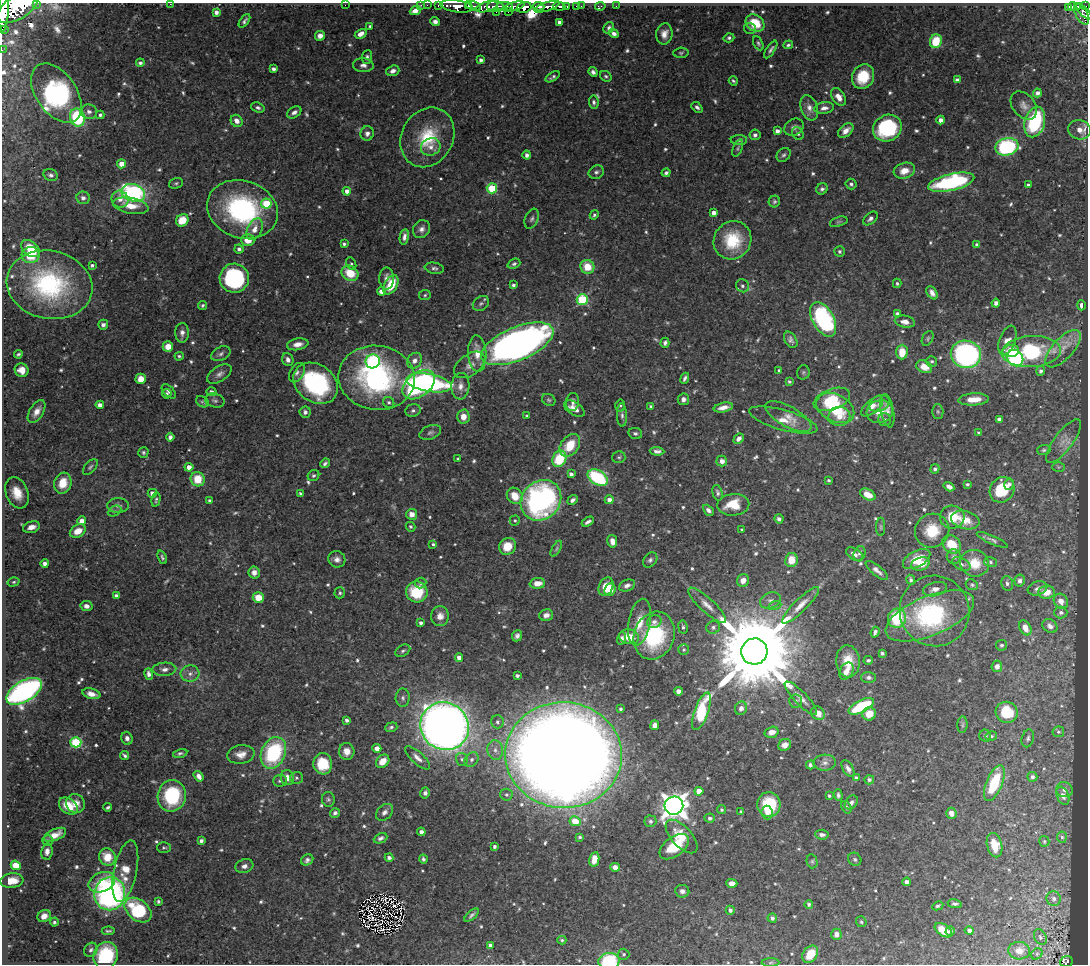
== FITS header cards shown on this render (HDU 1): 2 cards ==
NAXIS1  =                 1086
NAXIS2  =                  962

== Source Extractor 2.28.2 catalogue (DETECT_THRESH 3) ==
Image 1086 x 962 px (HDU 1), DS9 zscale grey, 1 PNG px = 1 image px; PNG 1090 x 966 px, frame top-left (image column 1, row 962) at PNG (2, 3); each listed source drawn as its Kron ellipse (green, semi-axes under 4 px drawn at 4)
Background 0.571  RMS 0.013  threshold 0.0393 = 3 sigma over >= 5 px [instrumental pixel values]
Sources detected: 754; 5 with non-positive FLUX_AUTO (blend fragments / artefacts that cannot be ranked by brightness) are neither listed nor drawn; of the other 749, the 500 brightest by FLUX_AUTO listed and drawn (249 fainter detections omitted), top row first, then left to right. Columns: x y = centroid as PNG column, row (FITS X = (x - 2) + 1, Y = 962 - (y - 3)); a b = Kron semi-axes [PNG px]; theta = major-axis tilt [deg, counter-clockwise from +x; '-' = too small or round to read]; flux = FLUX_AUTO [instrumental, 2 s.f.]
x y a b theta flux
36 4 3 2 - 93
170 4 2 2 - 1.7
345 5 2 2 - 18
421 5 3 2 - 8.1
427 5 2 2 - 9.6
438 5 3 2 - 15
457 6 16 6 -8 1000
469 6 3 3 - 190
473 6 8 4 -17 270
505 6 8 4 -4 200
539 6 5 3 - 300
559 6 6 3 -4 100
577 6 3 3 - 36
581 6 2 2 - 6.9
600 6 5 3 - 9.7
616 6 2 2 - 5.4
1073 6 5 3 - 110
1077 6 3 3 - 110
1085 6 2 2 - 10
17 7 23 11 31 3200
487 7 11 5 15 170
495 7 8 5 -5 420
514 7 11 3 16 250
524 7 7 5 18 450
547 7 13 4 18 570
567 7 3 3 - 48
1069 7 4 2 - 42
4 11 21 5 86 1500
415 11 5 4 - 5.9
508 11 4 2 - 81
1084 11 10 4 -47 43
216 12 4 4 - 3.6
496 12 2 2 - 13
1082 14 11 5 -59 150
244 21 8 3 53 2.1
435 22 5 4 - 3.2
559 22 4 4 - 3.4
755 23 10 8 -32 20
370 26 3 3 - 1.8
609 28 6 5 - 2.6
3 29 4 2 - 28
750 29 6 5 - 1.7
361 34 6 4 29 5.3
614 34 5 4 - 3.5
664 34 10 8 80 6.9
320 36 5 5 - 5.2
729 38 5 4 - 1.9
936 41 7 6 - 26
758 43 7 4 -61 1.8
788 45 5 4 - 1.6
771 49 10 4 56 2.4
2 50 3 2 - 8.1
681 53 7 5 2 1.6
367 57 7 5 86 2.3
481 60 4 4 - 3.4
140 63 4 3 - 2.1
363 65 10 7 -6 4.2
273 69 4 4 - 2.7
393 71 7 5 19 4.8
593 72 5 4 - 3.3
606 76 6 5 - 1.7
552 77 8 3 31 2.1
863 77 13 10 64 29
957 80 4 4 - 2.5
733 81 5 3 - 1.6
56 93 33 20 -55 270
1037 93 4 4 - 3.5
838 97 10 6 -56 7
594 102 7 5 -83 2.4
1024 105 16 11 -50 7.1
697 107 6 4 -42 2.5
258 108 7 5 -20 2.3
809 108 13 8 -70 6.2
824 108 10 5 9 4.3
89 112 8 7 - 3.8
294 112 8 5 31 3.9
100 115 4 4 - 2.1
77 118 9 7 -74 67
941 120 4 4 - 4.2
237 121 6 5 - 5.9
1035 122 15 10 74 89
794 127 10 8 30 4
887 128 15 13 30 78
1080 130 12 9 -12 7.6
777 131 4 4 - 4
846 131 9 5 41 6.8
367 133 7 6 - 4
798 133 7 5 -52 2.1
755 135 5 5 - 3.2
427 137 31 26 61 46
739 140 8 5 -1 2.3
431 147 10 8 20 6.2
1007 147 11 8 12 110
738 148 9 4 67 1.6
527 155 4 4 - 2.7
784 155 8 6 46 2.3
122 164 4 4 - 9.8
904 171 11 8 17 11
596 172 8 6 30 2.7
666 173 4 4 - 2.2
51 175 7 6 - 2.6
951 182 23 8 13 130
176 183 7 5 17 1.7
851 184 5 5 - 2.3
1028 185 3 3 - 1.6
492 188 5 5 - 53
822 189 6 5 - 2.6
347 191 4 4 - 5.1
133 193 12 8 -15 180
83 198 7 6 - 3.7
120 199 9 8 - 6.3
774 202 6 5 - 1.9
266 203 5 5 - 36
131 206 18 7 -10 13
242 209 36 28 -18 150
714 213 4 4 - 5.9
594 215 5 3 - 1.8
870 218 8 5 41 3.2
532 219 10 6 67 2.9
182 220 7 6 - 20
839 222 9 4 17 1.6
255 229 11 7 64 7.8
422 229 9 8 - 4.7
404 237 8 4 81 3.9
248 240 7 6 - 13
732 240 20 18 52 40
344 244 4 4 - 1.9
977 245 4 4 - 3.5
30 249 10 7 -38 17
239 249 4 4 - 2.7
839 251 5 5 - 1.7
31 255 9 8 - 26
351 264 7 4 -63 1.7
514 264 6 5 - 1.9
92 265 3 3 - 2
587 267 7 6 - 19
434 268 10 5 -9 2.6
350 273 9 7 -31 23
234 278 14 14 - 110
387 279 11 7 -90 5.9
897 283 5 4 - 1.6
50 285 43 34 -12 120
391 285 10 6 60 25
513 285 4 3 - 1.9
742 286 7 6 - 2.8
381 292 4 4 - 4.6
932 293 7 5 -58 4.4
425 295 6 5 - 1.7
582 300 5 5 - 78
481 303 9 7 37 2.6
996 303 4 4 - 4
203 305 4 4 - 1.5
1081 305 5 3 - 5.6
897 313 4 3 - 1.9
823 319 18 10 -61 130
905 322 10 6 -10 6.7
103 325 5 5 - 3.2
182 333 10 7 90 4.6
928 338 8 5 61 1.7
791 340 9 5 -59 3.3
1007 340 15 8 68 8.6
665 343 5 4 - 2.5
298 344 11 5 11 6.4
517 344 38 16 22 600
168 347 5 5 - 11
1063 349 23 10 48 13
1011 351 8 6 11 18
902 352 7 5 89 18
1031 352 30 15 3 83
18 354 4 3 - 1.8
221 354 10 6 27 3.1
477 354 18 9 -87 12
966 354 15 13 -11 240
179 356 4 3 - 1.7
1015 358 9 7 -51 110
288 360 7 5 -70 4
373 361 7 7 - 120
415 361 8 7 - 5.3
932 361 5 5 - 1.9
470 365 17 10 35 8.2
924 367 8 6 -24 10
22 370 7 6 - 8.8
779 371 4 3 - 1.9
1041 371 5 4 - 2.6
803 372 7 6 - 1.8
297 373 10 6 59 3.8
219 374 13 7 32 4.9
377 378 38 32 -6 180
685 378 6 3 66 2.6
141 379 5 5 - 13
789 381 4 4 - 1.9
316 383 24 18 -36 120
429 383 23 9 -10 170
419 385 18 11 38 260
460 386 13 9 86 7
169 391 9 5 -46 2.9
211 392 5 4 - 3.1
167 394 5 5 - 1.8
683 399 6 5 - 3.6
832 399 19 10 21 28
974 399 15 6 3 12
215 400 10 7 -14 2.8
549 400 7 5 -31 1.8
202 402 7 5 -32 1.7
389 402 6 5 - 1.9
573 402 9 6 83 3.3
879 403 11 8 22 4.1
100 405 4 4 - 5.1
620 406 6 5 - 1.7
872 406 13 6 40 6.3
651 407 4 4 - 3.4
723 407 10 4 12 6.9
835 408 20 13 -26 47
574 409 11 6 -32 7.7
413 411 7 6 - 2.6
887 411 17 6 -79 5.1
938 411 7 5 -87 1.5
37 412 13 7 59 7.9
305 412 6 5 - 3
880 412 13 11 16 13
622 415 11 5 -88 3
463 416 7 6 - 8.5
527 416 4 3 - 1.6
839 416 11 9 2 11
788 417 26 10 -29 12
885 419 7 6 - 2.1
999 419 4 4 - 4.4
783 420 35 10 -16 17
430 432 11 6 21 2.9
635 433 7 5 -13 2.4
978 433 3 3 - 2.1
170 437 4 4 - 2.9
739 439 5 4 - 4.5
1063 441 26 9 53 10
570 445 12 9 52 23
1044 450 7 5 3 1.7
657 451 7 4 -4 3.2
143 452 5 5 - 1.8
619 457 6 6 - 1.8
458 459 3 3 - 1.6
559 459 8 6 65 38
722 461 5 5 - 4.5
325 463 5 4 - 2.2
90 467 9 5 47 2.1
189 467 4 4 - 6.2
1058 467 6 5 - 1.5
935 469 5 4 - 2.5
571 474 4 4 - 3.5
313 475 6 5 - 1.6
598 478 11 7 -32 77
198 479 7 7 - 19
828 480 3 3 - 1.6
63 483 10 8 73 18
967 484 4 4 - 1.6
1009 484 6 5 - 3.4
949 487 6 4 -32 4
1002 490 13 11 52 41
17 493 16 11 -69 17
152 493 4 4 - 5
300 493 4 3 - 1.8
718 493 8 5 -74 2.3
868 495 8 5 -28 13
515 496 9 7 -51 16
156 500 7 4 77 1.7
541 500 22 19 45 230
573 500 5 4 - 2.7
609 500 4 4 - 5.1
210 501 4 4 - 3
733 505 16 11 3 24
118 506 11 7 0 3.5
708 510 6 4 -45 3.3
115 511 7 4 26 1.9
412 514 5 5 - 6.9
952 517 12 11 - 23
779 519 5 4 - 2.8
515 520 5 5 - 1.6
965 520 14 9 -14 13
82 521 4 4 - 6.9
588 522 6 3 31 2.6
31 527 9 5 14 6.3
410 527 5 4 - 1.7
881 527 9 4 -90 1.6
742 530 3 3 - 1.8
78 531 8 6 28 11
932 531 17 16 - 25
992 540 17 4 -24 2.9
612 541 6 5 - 5.7
433 544 4 3 - 1.6
952 544 10 8 -44 23
507 546 9 8 - 16
556 549 9 3 61 1.7
859 553 7 5 66 2.4
855 554 10 5 -33 4.5
162 557 7 4 -68 1.8
954 557 7 7 - 2.5
337 559 8 8 - 4.8
917 559 15 8 29 17
650 560 8 6 50 2.8
791 560 7 6 - 15
990 562 6 5 - 1.7
45 563 4 4 - 4.5
975 563 14 13 - 19
921 564 9 6 18 14
961 564 10 5 -25 3
877 570 13 5 -39 4.6
254 572 6 5 - 6.4
743 580 6 6 - 7.2
911 580 5 4 - 1.9
1020 581 6 5 - 3.1
13 582 6 4 16 1.6
421 583 5 5 - 2
537 583 8 5 4 9.8
1007 583 7 6 - 2.7
627 585 8 5 23 3.9
972 585 6 5 - 1.6
606 586 9 7 62 15
1037 588 10 6 18 3.8
935 589 12 7 15 5.7
610 590 6 5 - 14
417 592 11 10 - 35
1046 592 8 6 5 13
340 593 5 5 - 1.8
116 596 4 3 - 2.8
258 598 5 5 - 15
770 600 11 7 23 4.5
1061 601 8 6 -55 7.4
707 605 24 7 -43 9.3
775 605 7 4 19 1.8
801 605 25 6 45 9.9
86 606 6 5 - 4.2
934 611 35 35 - 97
1061 612 7 6 - 3.2
546 615 7 5 19 5.4
440 616 10 9 - 7
930 616 47 20 22 68
897 618 9 9 - 48
639 622 24 11 79 18
654 622 7 6 - 3.4
421 623 4 3 - 2.6
1050 626 8 6 -35 4.2
683 627 6 4 -81 1.9
713 627 7 6 - 3
1025 628 8 5 -62 9.6
875 632 5 3 - 3
517 636 6 5 - 3
654 636 24 20 70 80
629 637 10 7 -11 17
622 638 6 4 73 3
1002 645 5 5 - 1.7
684 650 5 5 - 1.6
403 651 8 5 30 2.1
754 651 13 13 - 22000
882 653 4 3 - 2.1
459 658 4 4 - 5.4
868 660 5 4 - 1.6
848 661 16 12 -85 17
997 666 6 5 - 5
164 669 12 6 2 4.9
846 671 9 6 60 7.3
149 674 6 4 -75 4
190 674 9 8 - 5.5
517 676 4 3 - 2.7
869 677 7 5 -1 2.4
24 691 20 10 31 310
678 691 4 4 - 6.2
91 694 9 5 -14 6.6
403 698 9 7 88 2.9
801 698 22 6 -46 7.1
796 701 7 6 - 2.8
861 706 14 6 28 57
741 708 7 6 - 4.2
620 709 3 3 - 1.7
702 711 20 7 71 62
1007 712 11 10 - 39
818 713 7 6 - 8.3
869 714 7 6 - 14
347 720 4 3 - 2.9
497 722 6 6 - 2.6
655 725 5 4 - 5.6
962 725 8 5 85 1.7
445 726 25 23 -40 1300
391 727 6 4 19 2
772 732 7 5 16 6.5
1058 732 6 5 - 1.8
985 736 6 6 - 3.1
991 736 6 4 11 1.6
127 738 6 5 - 3.4
1028 738 9 6 74 2.5
76 742 5 5 - 72
785 745 7 5 33 5.9
377 748 4 4 - 6.6
495 750 10 7 -80 5.2
347 751 8 7 - 7.3
180 753 7 4 12 1.9
273 753 16 12 65 88
241 754 13 9 9 8.4
125 755 4 3 - 2.2
564 755 58 53 -3 2900
417 758 16 6 -43 5.9
462 759 6 6 - 2.3
472 760 8 6 47 3.5
383 761 7 6 - 11
825 763 11 8 5 4.9
323 764 11 9 -83 31
810 765 4 4 - 2.5
848 769 9 5 -59 3.9
199 776 6 4 -54 4.8
1032 777 5 5 - 3.3
287 778 8 6 -75 6.7
296 778 6 6 - 1.9
856 778 4 3 - 2.3
869 780 5 4 - 2.9
280 781 7 6 - 2.3
994 783 19 8 67 49
1064 790 8 7 - 3.4
699 791 4 4 - 14
425 793 5 5 - 3.3
506 795 6 6 - 1.9
838 795 6 4 -88 2.2
172 796 16 14 77 75
829 796 3 3 - 1.6
1063 796 9 6 -68 3.9
328 799 7 6 - 2.1
851 803 8 5 51 3.1
75 804 10 9 - 7.8
769 805 12 11 - 38
68 806 10 7 -38 19
674 806 9 9 - 960
108 807 4 3 - 1.7
846 807 7 4 -56 2
721 810 4 4 - 1.9
384 812 10 7 44 4.4
741 812 4 3 - 2.3
335 813 5 4 - 2.5
767 813 7 5 -84 4.7
951 813 5 5 - 6.7
710 818 5 4 - 2.7
575 821 6 5 - 15
650 821 6 6 - 2
421 832 4 4 - 4.1
55 835 12 5 23 9.6
822 835 7 5 -5 3.2
682 836 21 10 -47 19
580 837 4 3 - 1.6
1062 837 5 5 - 1.7
380 838 7 4 25 3
48 841 5 5 - 2.2
201 841 4 3 - 2.9
1044 841 5 5 - 1.6
995 845 12 7 -76 20
495 846 3 3 - 2.5
674 847 17 9 37 30
164 848 7 5 0 1.7
47 851 8 6 83 4.4
107 857 9 8 - 15
389 857 4 4 - 3.6
423 859 4 4 - 2.5
594 859 7 5 79 10
855 859 7 6 - 1.9
307 860 6 5 - 2.9
812 861 7 5 -76 1.7
16 865 5 4 - 25
244 866 9 6 17 4.1
615 867 5 4 - 4.7
125 871 31 11 78 18
12 881 11 7 5 15
102 882 14 9 24 15
907 882 4 4 - 5.2
732 883 5 4 - 5.6
682 891 7 6 - 4.2
110 894 16 15 - 250
1054 898 7 7 - 3.1
158 901 4 4 - 1.8
809 904 4 4 - 2.4
955 904 7 4 -9 2.4
938 906 6 3 26 1.7
138 910 15 10 -38 72
730 910 4 4 - 3
472 915 9 3 42 2.3
44 916 7 5 28 6
772 918 5 4 - 3.3
54 922 4 4 - 1.9
861 922 5 5 - 1.6
943 930 10 5 -35 16
969 930 4 4 - 3.5
108 931 6 3 4 1.6
950 931 5 4 - 2.4
836 934 6 5 - 4.6
1040 937 8 5 -64 2.3
562 940 4 3 - 1.8
490 945 4 4 - 3.4
91 950 7 6 - 2.6
1019 951 11 9 -4 8.7
624 954 5 5 - 2.1
810 954 9 7 52 17
1037 954 6 5 - 1.7
106 956 14 12 68 60
609 961 10 8 4 62
1066 961 6 5 - 92
771 963 9 4 1 1.8
At the frame edge (FLAGS 8, measured only in part): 8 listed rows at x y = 36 4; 170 4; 17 7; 4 11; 3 29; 2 50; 609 961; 1066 961
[249 fainter detections neither listed nor drawn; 5 non-positive-flux detections neither listed nor drawn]